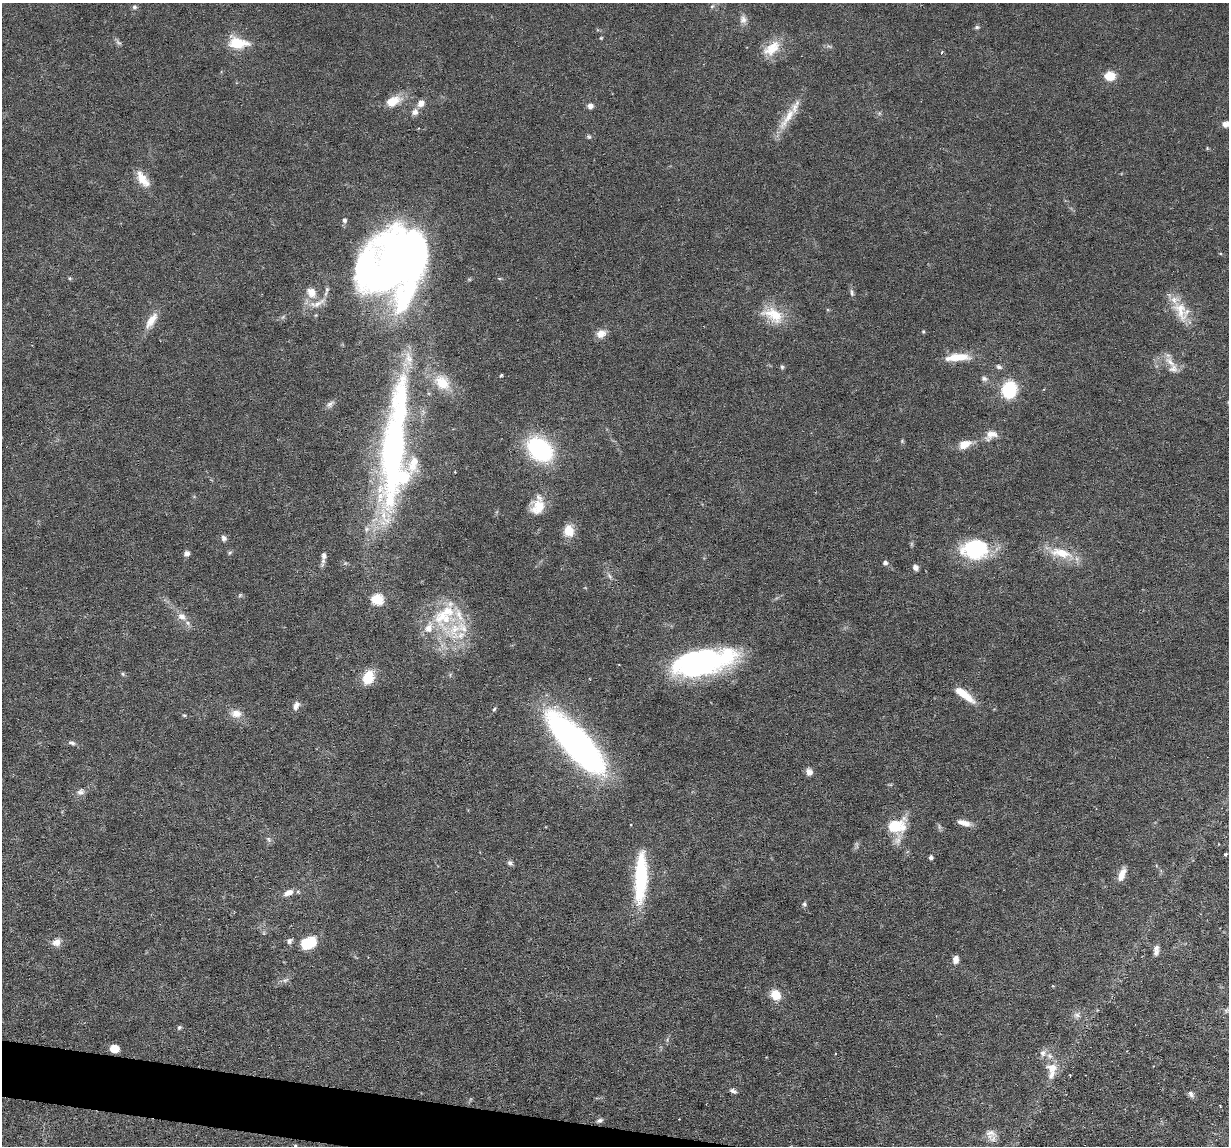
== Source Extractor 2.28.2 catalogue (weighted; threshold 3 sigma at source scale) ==
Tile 7 of 4 x 4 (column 3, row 2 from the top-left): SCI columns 2453-3679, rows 2405-3548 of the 4905 x 4927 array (HDU 1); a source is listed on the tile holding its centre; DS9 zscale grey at full resolution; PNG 1231 x 1148 px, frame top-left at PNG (2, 3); no overlay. Shown black and unused: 2% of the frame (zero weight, under 3 of 6 exposures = <1% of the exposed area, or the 3 px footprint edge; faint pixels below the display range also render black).
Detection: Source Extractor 2.28.2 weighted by HDU 2 'WHT'; one run over the whole footprint, this tile lists its part. Background 0.0749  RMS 0.0043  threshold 0.0175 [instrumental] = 3 sigma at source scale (4.09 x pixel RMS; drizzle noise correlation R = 1.36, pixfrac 0.8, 0.05/0.05 arcsec/px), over >= 5 px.
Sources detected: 115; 4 inside a brighter object's white glare — not listed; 14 inside a brighter listed object's ellipse — not listed separately; the other 97 listed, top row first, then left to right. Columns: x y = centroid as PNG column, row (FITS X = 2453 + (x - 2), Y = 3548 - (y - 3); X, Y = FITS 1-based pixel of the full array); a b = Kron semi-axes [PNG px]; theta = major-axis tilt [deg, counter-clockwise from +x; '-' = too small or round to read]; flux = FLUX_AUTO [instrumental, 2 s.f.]
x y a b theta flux
712 6 6 5 - 0.74
134 7 6 6 - 0.9
743 20 11 9 -84 2.2
977 27 7 5 -21 0.69
601 38 4 4 - 0.41
119 43 11 4 -44 0.94
237 43 20 12 -7 11
772 48 27 15 39 8
942 52 4 3 - 0.34
1110 76 11 9 3 6.9
393 101 20 12 25 6.5
421 103 10 8 41 2.5
590 106 7 6 - 1.7
415 112 9 8 - 1.9
787 118 43 9 57 8.3
1226 124 9 7 7 2.1
589 137 6 5 - 0.65
142 179 21 10 -54 6.1
344 220 5 5 - 1.2
414 246 58 29 -26 82
311 292 13 11 -49 4.1
852 293 10 5 -76 1.1
406 296 111 29 71 75
317 304 23 7 30 3.9
1181 311 32 16 -70 9.9
773 315 31 18 -27 11
151 321 26 10 57 5.2
923 331 5 3 - 0.41
601 334 11 9 21 3.3
957 357 31 9 4 8.5
1170 362 20 9 -49 4.2
782 367 5 5 - 0.62
999 367 7 5 -27 1
501 375 4 3 - 0.42
984 379 8 6 -16 1.2
442 382 26 18 -45 10
1009 389 14 11 73 22
330 404 12 7 39 1.6
991 435 16 10 27 3.5
964 444 15 9 21 4.8
540 449 17 12 -39 63
393 451 118 26 85 140
538 506 23 16 75 7.9
569 531 13 10 -83 6.4
224 538 8 7 - 1.2
978 548 27 18 -17 23
187 553 6 5 - 1.4
230 553 7 4 45 0.58
1061 553 35 13 -13 10
324 556 9 6 -86 1.7
885 563 6 5 - 1.1
915 567 6 5 - 1.7
609 576 7 4 -70 0.78
240 595 6 4 45 0.51
377 599 6 5 - 32
182 617 14 9 -32 3.2
446 619 39 20 70 21
461 635 12 9 34 3.7
701 662 61 23 12 87
123 674 6 3 -71 0.52
368 677 12 9 68 10
964 694 27 8 -37 7.5
296 706 10 6 64 2
494 709 6 4 44 0.53
236 714 15 11 -4 3.6
184 715 6 3 -18 0.45
72 743 10 4 -13 1.1
576 743 62 20 -48 180
809 772 8 7 - 2.1
80 792 11 9 23 1.8
964 823 17 6 -17 3.2
895 826 13 9 1 17
268 839 8 5 -72 0.91
1225 854 4 3 - 0.55
931 857 4 4 - 1.3
510 863 8 6 -50 1
1122 875 15 7 69 4
641 877 57 13 87 32
288 892 14 7 24 2.7
804 904 7 6 - 0.84
289 941 8 6 45 1.2
56 942 11 9 22 2.9
308 943 16 11 24 13
1156 948 7 7 - 1.5
956 960 8 6 82 2.5
285 980 7 4 18 0.86
776 995 10 9 - 6.6
1077 1015 9 6 -15 1.6
179 1027 7 5 48 0.68
114 1048 8 7 - 4.7
1043 1053 10 8 -83 1.9
1052 1068 12 11 - 5.1
733 1091 8 5 -23 1.1
1191 1094 10 6 -54 1.3
600 1120 8 5 24 0.95
991 1133 15 9 7 2.8
295 1146 4 3 - 0.53
Isophote crosses this tile's border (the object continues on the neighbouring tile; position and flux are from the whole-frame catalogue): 2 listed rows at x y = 1226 124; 295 1146